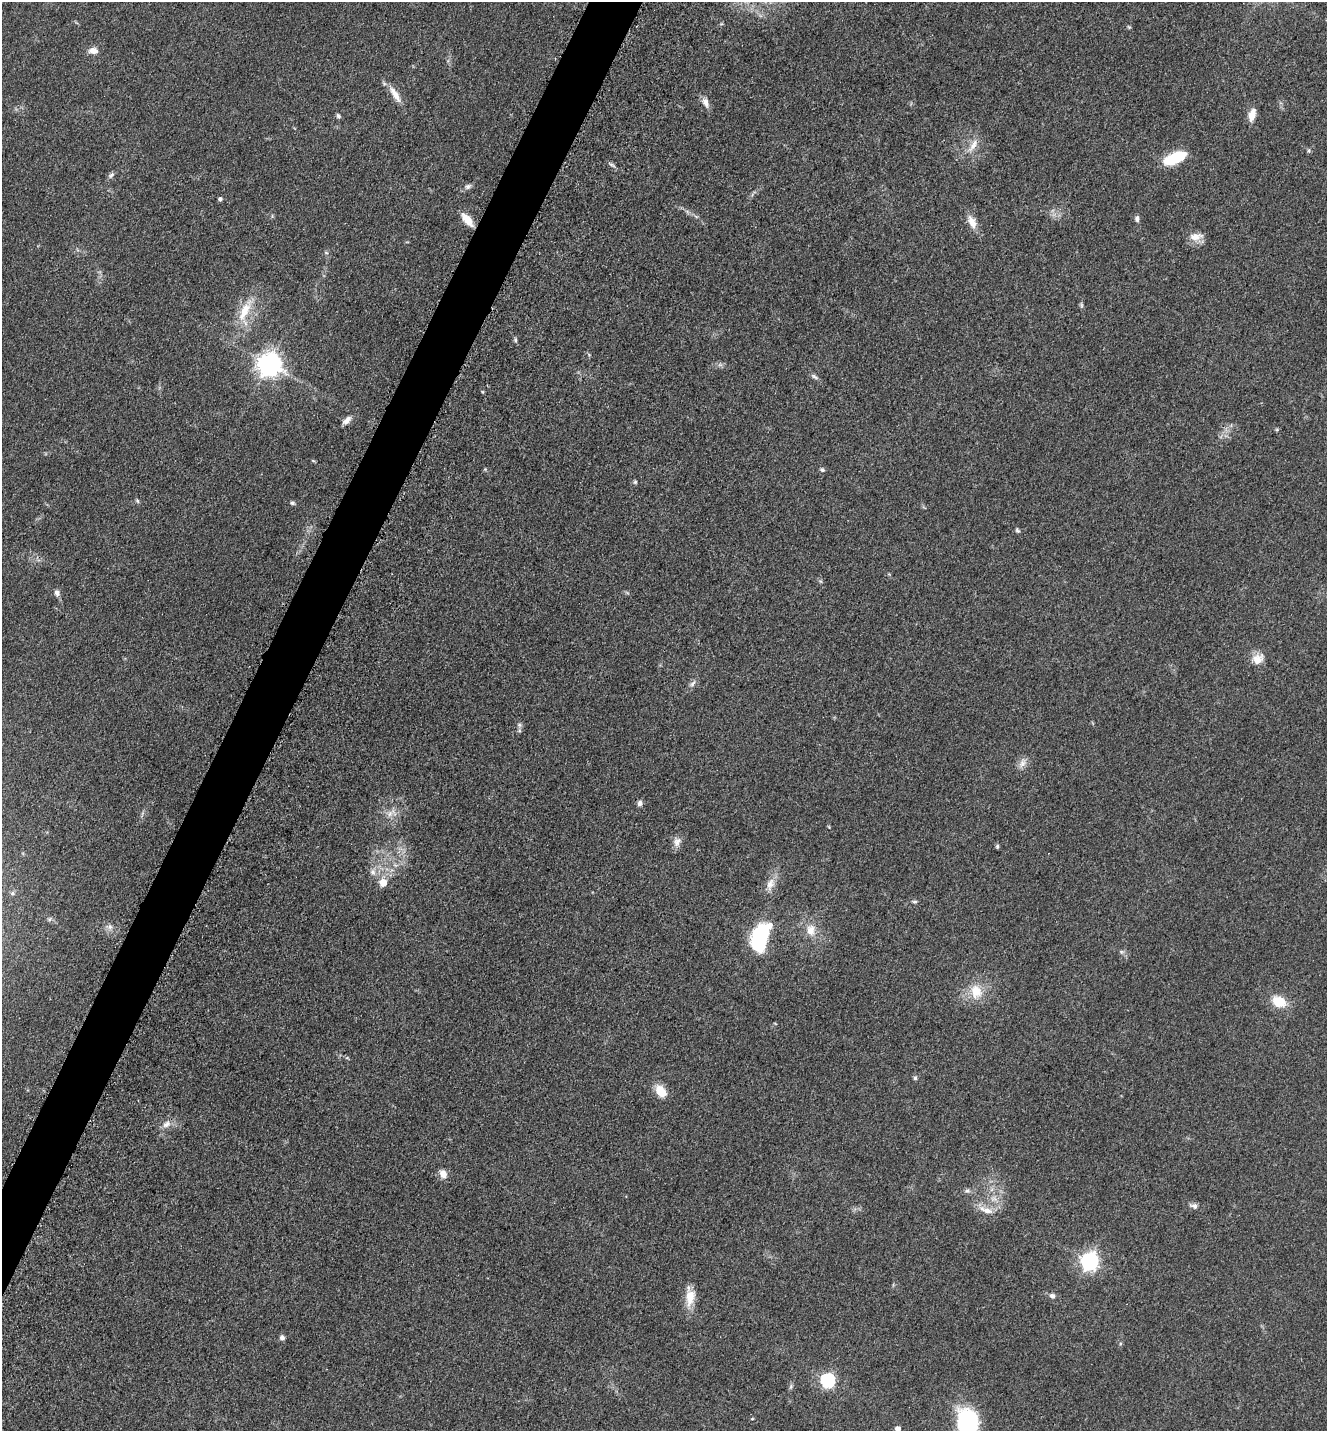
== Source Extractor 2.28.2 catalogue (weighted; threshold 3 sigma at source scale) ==
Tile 7 of 4 x 4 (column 3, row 2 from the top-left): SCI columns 2949-4273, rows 2900-4328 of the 5806 x 5775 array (HDU 1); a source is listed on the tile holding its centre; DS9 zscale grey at full resolution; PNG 1329 x 1433 px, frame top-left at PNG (2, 2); no overlay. Shown black and unused: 3% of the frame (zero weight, under 3 of 5 exposures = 4% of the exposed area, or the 3 px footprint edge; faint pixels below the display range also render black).
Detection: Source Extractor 2.28.2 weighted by HDU 2 'WHT'; one run over the whole footprint, this tile lists its part. Background 0.0636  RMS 0.006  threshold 0.027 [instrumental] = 3 sigma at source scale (4.5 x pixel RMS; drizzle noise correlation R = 1.50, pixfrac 1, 0.05/0.05 arcsec/px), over >= 5 px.
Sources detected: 71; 1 inside a brighter object's white glare — not listed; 1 inside a brighter listed object's ellipse — not listed separately; the other 69 listed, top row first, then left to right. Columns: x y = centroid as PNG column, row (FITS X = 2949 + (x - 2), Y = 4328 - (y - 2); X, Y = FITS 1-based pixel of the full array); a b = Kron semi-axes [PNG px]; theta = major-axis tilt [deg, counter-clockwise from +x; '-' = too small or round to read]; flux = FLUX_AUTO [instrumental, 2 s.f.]
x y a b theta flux
1129 27 6 4 -33 0.71
93 51 11 8 -6 4.1
395 94 26 8 -58 7.2
706 103 13 7 -63 4
1252 115 15 7 76 6.1
338 116 6 5 - 1.4
973 145 21 8 59 5.9
1309 150 7 4 90 0.89
1175 158 19 8 24 33
612 165 11 3 -29 1.3
111 175 9 5 52 1.7
468 186 9 6 32 2
220 199 4 4 - 1.5
467 219 18 8 -52 7.3
1137 219 8 5 86 1.8
972 222 19 10 -63 6.2
1196 237 19 10 7 5.8
326 253 6 4 -2 0.83
1081 305 8 4 -89 1
244 311 31 12 64 15
515 340 6 4 -83 1
269 364 8 8 - 550
814 376 11 5 -34 1.7
346 420 12 6 46 3.6
1277 429 6 4 19 0.69
313 461 6 3 -20 0.65
822 470 7 5 -37 1.1
635 482 6 5 - 0.84
137 500 7 4 -59 0.89
292 503 7 5 -18 1.2
1017 530 7 5 -57 1
820 581 6 4 -70 0.83
57 593 8 7 - 2.2
1258 659 15 13 34 6.9
693 684 10 5 49 2.1
519 725 6 6 - 1.3
1022 763 13 8 63 3.8
640 803 7 5 76 2.3
391 813 17 10 23 6
829 827 5 3 - 0.51
677 842 14 10 68 3.8
997 846 6 5 - 0.97
373 872 10 8 -75 3.1
383 883 6 5 - 11
770 884 18 10 71 6.2
914 902 6 4 0 0.99
50 919 6 4 71 0.87
109 927 10 8 -26 3.2
811 930 14 10 89 7.3
760 933 21 15 48 35
1121 952 6 4 45 1
976 991 19 15 -82 13
1279 1002 13 10 -26 15
915 1078 6 5 - 1.1
661 1091 15 10 -55 9.5
166 1124 13 8 39 4.2
443 1174 9 7 -69 5.3
967 1191 7 5 -19 1.5
1194 1206 10 7 -18 2.5
986 1210 23 8 -19 6.5
1089 1261 7 7 - 230
1052 1296 8 6 -23 2.1
690 1297 23 11 81 9.6
282 1338 6 6 - 1.9
828 1380 6 6 - 110
791 1387 9 4 81 1.2
752 1419 5 3 - 0.55
967 1422 28 21 -74 56
898 1429 4 4 - 4.2
Isophote crosses this tile's border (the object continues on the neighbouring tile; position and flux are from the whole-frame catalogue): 2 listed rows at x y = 967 1422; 898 1429